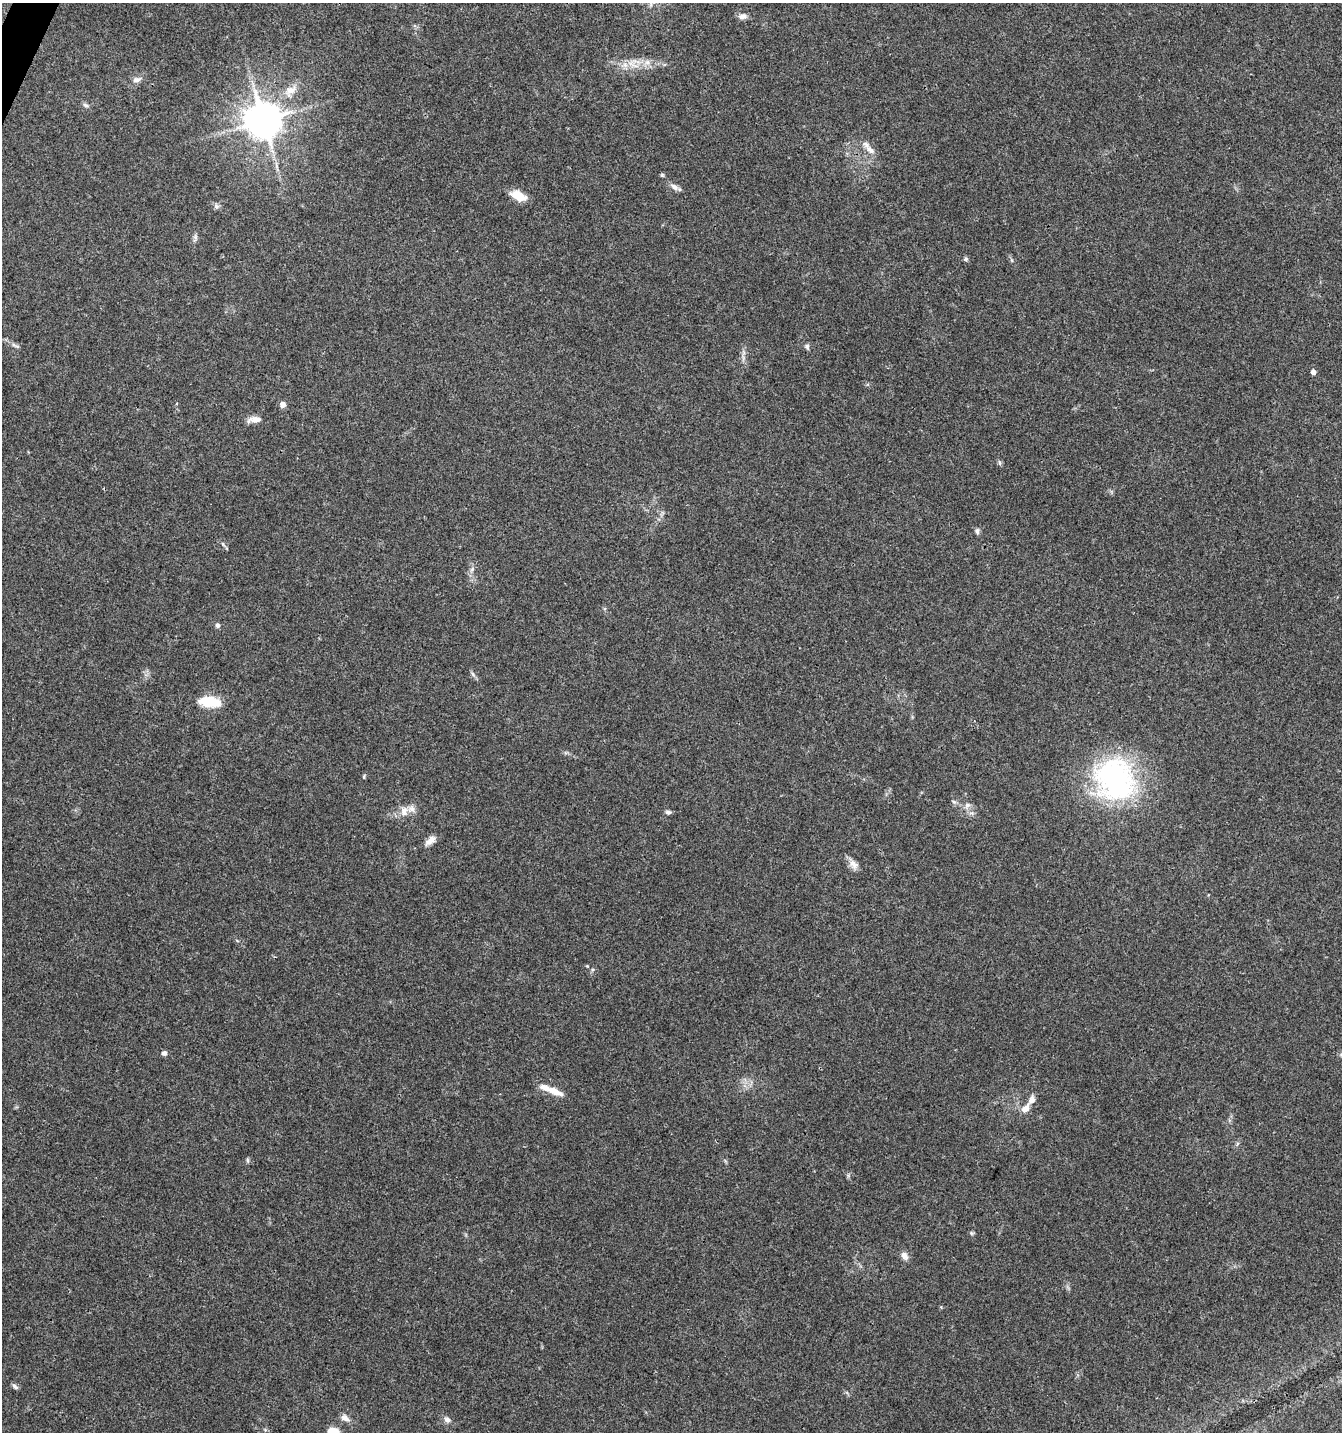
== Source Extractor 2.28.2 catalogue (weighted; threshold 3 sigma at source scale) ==
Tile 11 of 4 x 4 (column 3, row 3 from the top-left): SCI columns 2884-4223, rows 1438-2867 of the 5831 x 5728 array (HDU 1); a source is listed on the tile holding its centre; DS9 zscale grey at full resolution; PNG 1344 x 1434 px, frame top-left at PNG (2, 3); no overlay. Shown black and unused: <1% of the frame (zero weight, under 3 of 4 exposures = <1% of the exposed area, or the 3 px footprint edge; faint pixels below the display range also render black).
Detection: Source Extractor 2.28.2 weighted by HDU 2 'WHT'; one run over the whole footprint, this tile lists its part. Background 0.0442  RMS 0.0035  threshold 0.0156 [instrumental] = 3 sigma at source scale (4.5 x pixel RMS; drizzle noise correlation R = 1.50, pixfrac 1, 0.0396/0.0396 arcsec/px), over >= 5 px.
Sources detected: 52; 4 inside a brighter listed object's ellipse — not listed separately; the other 48 listed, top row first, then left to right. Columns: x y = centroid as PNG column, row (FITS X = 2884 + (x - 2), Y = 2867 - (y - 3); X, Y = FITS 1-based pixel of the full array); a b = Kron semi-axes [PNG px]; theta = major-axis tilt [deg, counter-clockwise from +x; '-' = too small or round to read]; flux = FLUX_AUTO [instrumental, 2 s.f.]
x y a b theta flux
743 16 11 7 1 1.7
647 62 8 6 44 1.5
635 66 15 5 -18 2.8
137 80 12 7 19 1.8
290 90 21 12 35 5.3
86 105 9 5 -30 0.9
263 121 10 10 - 960
870 150 15 7 -33 2.2
674 187 13 7 -31 1.7
518 196 18 9 -23 6.2
216 206 8 7 - 1
195 238 12 5 84 0.99
966 259 6 5 - 0.59
1012 260 6 4 -88 0.46
16 346 14 3 -21 0.9
807 346 7 6 - 0.79
743 352 7 4 -71 0.79
1313 372 5 5 - 1.6
283 404 7 6 - 1.8
255 419 17 8 6 2.7
999 462 7 3 -71 0.56
977 531 9 5 -88 0.84
223 544 6 4 -71 0.51
472 569 10 5 55 1
217 625 7 6 - 0.81
473 674 7 5 -59 0.79
210 702 24 11 -7 10
364 777 5 4 - 0.43
1115 779 50 44 -57 69
954 802 6 4 -19 0.56
967 805 9 7 36 1.5
404 811 14 10 -86 2.9
668 812 8 5 0 0.86
430 841 16 7 39 2.5
854 864 15 9 -56 2.4
587 966 4 4 - 0.3
164 1053 6 5 - 1.2
1341 1055 6 4 46 0.6
555 1092 24 8 -22 3.9
1025 1108 12 8 51 2.8
1237 1144 6 4 71 0.56
247 1160 8 4 -89 0.54
971 1233 5 5 - 0.56
904 1256 12 8 -55 1.8
15 1386 10 5 -44 0.88
345 1418 13 7 -35 1.9
447 1420 9 7 -31 1.4
332 1431 12 9 -6 5.1
Isophote crosses this tile's border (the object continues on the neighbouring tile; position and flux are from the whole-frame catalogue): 2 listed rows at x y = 1341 1055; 332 1431